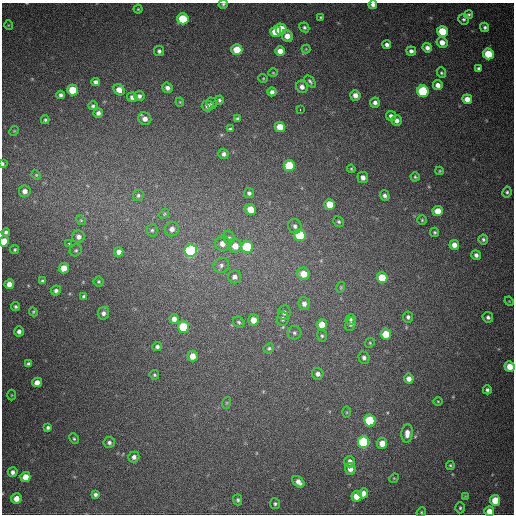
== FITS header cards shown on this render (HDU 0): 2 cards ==
NAXIS1  =                  512
NAXIS2  =                  512

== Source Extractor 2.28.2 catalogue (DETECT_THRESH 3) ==
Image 512 x 512 px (HDU 0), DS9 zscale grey, 1 PNG px = 1 image px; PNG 516 x 516 px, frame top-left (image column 1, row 512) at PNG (2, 3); each listed source drawn as its Kron ellipse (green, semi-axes under 4 px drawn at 4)
Background 697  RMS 20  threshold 60.2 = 3 sigma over >= 5 px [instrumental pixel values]
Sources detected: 170; all 170 listed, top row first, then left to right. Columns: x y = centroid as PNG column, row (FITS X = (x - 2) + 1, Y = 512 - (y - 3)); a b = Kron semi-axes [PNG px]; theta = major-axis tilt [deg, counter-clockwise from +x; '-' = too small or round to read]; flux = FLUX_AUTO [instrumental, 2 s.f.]
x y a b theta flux
223 4 5 3 - 2200
373 5 4 4 - 4700
138 9 4 4 - 1500
469 14 4 4 - 2100
321 17 4 3 - 1400
183 19 6 5 - 54000
463 19 5 5 - 2500
8 25 5 3 - 1100
304 27 5 4 - 2600
485 27 5 4 - 3100
281 29 5 5 - 43000
442 31 5 5 - 41000
276 32 5 5 - 34000
287 36 6 5 - 12000
442 42 6 5 - 12000
387 45 4 4 - 4000
427 48 5 4 - 5500
306 49 4 4 - 1300
237 50 5 5 - 33000
159 51 5 5 - 3500
280 51 5 5 - 12000
411 51 5 4 - 4500
488 54 5 5 - 42000
479 69 4 4 - 3700
273 73 5 3 - 1200
441 73 5 4 - 2000
263 78 4 4 - 1400
310 81 7 4 -50 2600
96 82 4 4 - 4700
438 85 5 4 - 8000
302 87 6 5 - 7000
167 88 5 5 - 5500
73 90 5 5 - 35000
119 90 6 5 - 14000
423 91 6 5 - 110000
272 92 4 4 - 5400
61 95 4 4 - 3600
355 95 5 5 - 8800
139 96 5 5 - 4400
132 97 5 4 - 5500
467 99 5 4 - 12000
219 100 4 4 - 2500
180 102 4 4 - 1300
375 102 5 5 - 5400
211 103 6 5 - 2800
93 106 4 4 - 2500
207 106 6 5 - 5600
300 110 3 2 - 3700
98 113 5 4 - 4700
391 116 5 5 - 5000
145 119 6 6 - 8200
237 119 4 3 - 2000
45 120 4 3 - 2100
397 120 5 5 - 5900
280 127 5 5 - 19000
230 129 4 3 - 2000
14 131 5 4 - 1400
224 154 5 5 - 4500
3 164 3 2 - 2200
289 166 5 5 - 56000
351 169 4 4 - 1500
440 171 4 4 - 1400
36 175 5 4 - 1500
363 177 6 5 - 6600
415 177 5 4 - 2000
25 191 6 5 - 6800
507 192 5 4 - 2500
249 193 5 5 - 3400
138 195 5 5 - 2900
385 195 5 4 - 3900
330 204 5 5 - 24000
250 209 5 5 - 20000
438 211 5 5 - 17000
164 214 5 4 - 1700
81 220 5 4 - 1600
422 220 5 4 - 1800
339 222 6 5 - 2100
295 226 7 6 - 4200
172 229 7 7 - 6900
152 230 6 5 - 2700
6 232 4 4 - 3200
435 232 4 4 - 2100
300 235 6 5 - 70000
79 237 6 6 - 6200
229 238 7 5 -68 3300
483 239 5 4 - 2700
4 241 5 4 - 25000
69 243 3 2 - 1900
222 244 7 7 - 9900
454 245 5 4 - 8800
235 246 7 6 - 15000
247 247 6 6 - 80000
15 250 4 4 - 1800
76 250 6 5 - 2400
191 250 6 6 - 220000
119 252 5 4 - 7600
476 255 5 4 - 4300
221 265 8 7 - 4900
64 268 5 5 - 17000
303 274 6 6 - 19000
234 277 6 6 - 6400
382 278 5 5 - 35000
42 281 4 3 - 2200
99 281 5 5 - 1900
9 284 5 4 - 9500
341 287 5 3 - 1200
56 291 5 5 - 3800
84 296 4 4 - 2600
509 301 5 3 - 1200
304 304 6 6 - 6400
16 307 4 4 - 2200
33 312 4 4 - 1400
103 313 6 5 - 5000
284 313 7 6 - 4900
408 317 5 5 - 3300
488 317 5 5 - 3400
174 319 5 4 - 6500
283 319 7 6 - 4500
351 319 5 5 - 2000
253 320 5 5 - 13000
239 322 6 5 - 2500
350 324 7 5 68 3600
322 325 5 5 - 17000
183 327 5 5 - 67000
19 331 5 4 - 4900
294 333 7 6 - 3600
386 334 5 5 - 29000
322 336 6 5 - 2500
370 343 5 4 - 1600
157 347 5 4 - 3400
269 348 5 5 - 2300
193 356 5 5 - 15000
364 358 6 5 - 4300
28 364 4 3 - 2600
510 367 5 5 - 19000
318 374 6 5 - 5600
154 375 5 4 - 2100
409 379 5 4 - 7900
37 382 5 4 - 10000
487 390 4 4 - 3100
11 395 5 3 - 1200
438 401 4 3 - 1000
226 403 6 4 71 1600
347 412 6 4 90 1700
370 420 6 5 - 81000
48 427 4 4 - 3000
407 433 9 5 84 9500
74 439 5 3 - 1800
109 442 6 5 - 3700
363 442 6 6 - 120000
382 443 5 5 - 15000
134 457 5 5 - 4700
350 462 6 5 - 6500
450 465 4 4 - 1800
350 469 6 5 - 9300
13 472 5 5 - 4700
25 477 5 5 - 18000
394 478 5 4 - 1400
298 482 7 4 -43 8200
363 493 5 4 - 10000
95 495 4 4 - 3500
357 496 5 5 - 21000
465 496 4 4 - 1200
16 499 5 5 - 12000
238 500 5 4 - 2600
495 500 5 5 - 28000
275 504 5 5 - 2500
460 508 5 4 - 2100
489 511 5 5 - 12000
421 512 5 4 - 1700
At the frame edge (FLAGS 8, measured only in part): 6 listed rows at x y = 223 4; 373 5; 3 164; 4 241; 510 367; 489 511